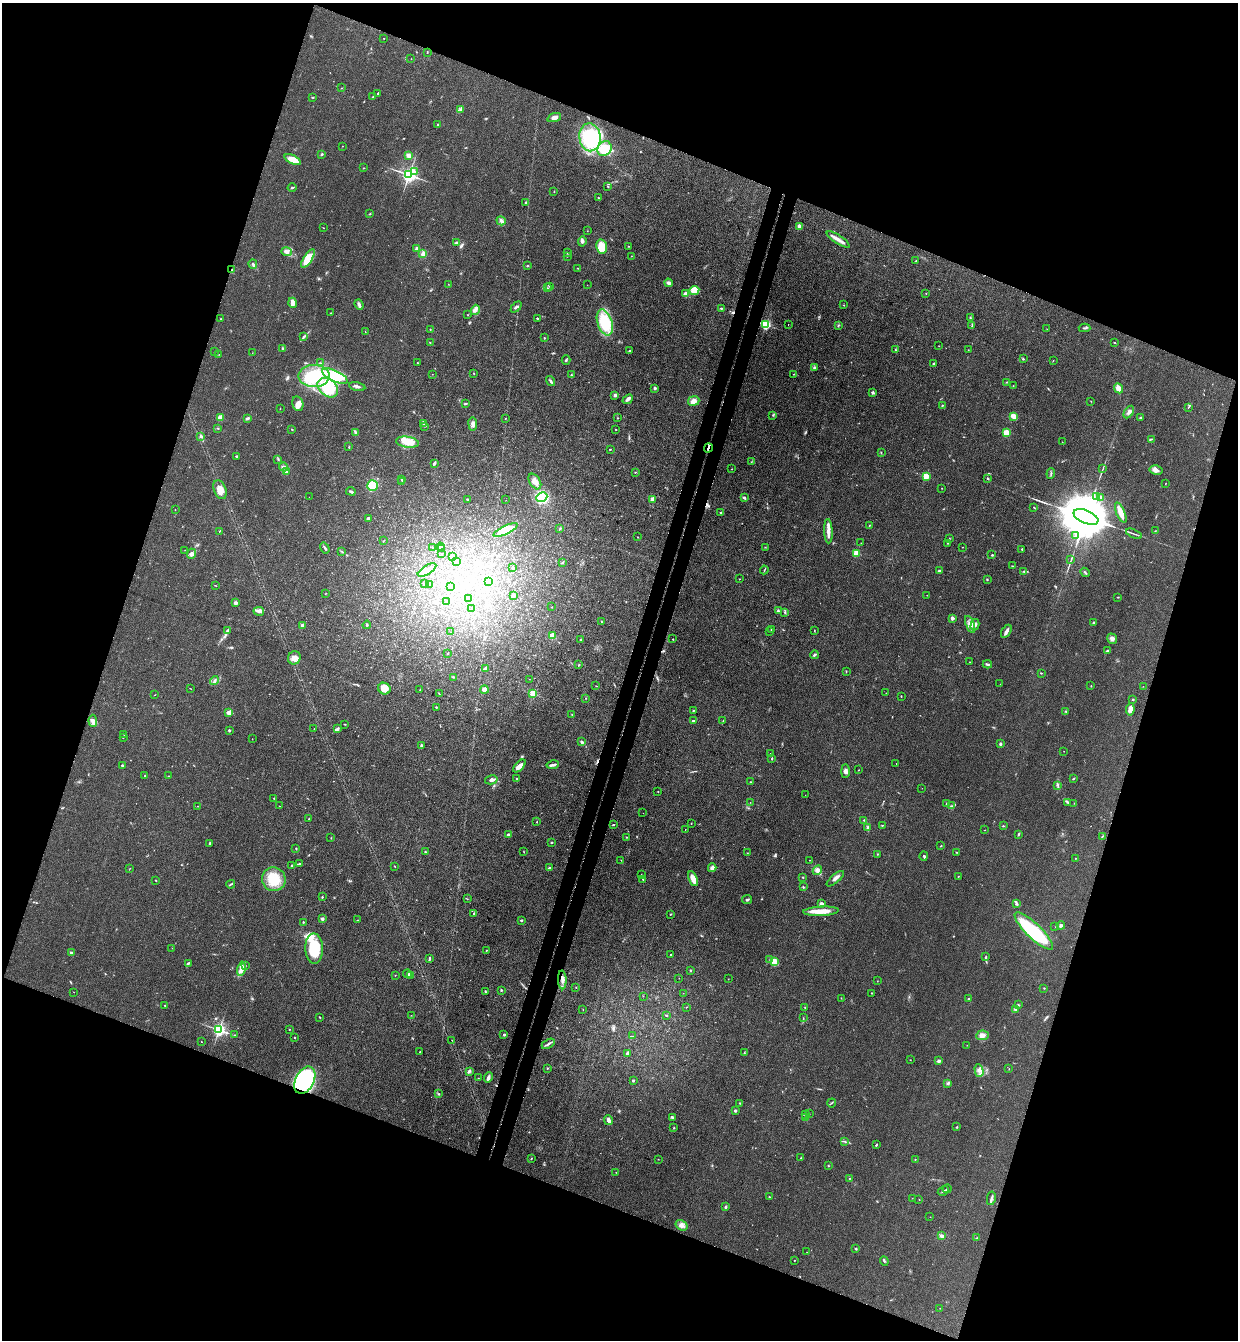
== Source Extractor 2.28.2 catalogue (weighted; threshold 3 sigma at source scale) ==
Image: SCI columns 188-5130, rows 23-5374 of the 5447 x 5397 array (HDU 1 of 3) = the unmasked area's bounding box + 8 px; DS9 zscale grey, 4 x 4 block average (1 PNG px = mean of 4 x 4 image px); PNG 1240 x 1342 px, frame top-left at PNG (2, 3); each listed source drawn as its Kron ellipse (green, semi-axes under 4 px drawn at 4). Shown black and unused: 40% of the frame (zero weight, under 3 of 4 exposures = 5% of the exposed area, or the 3 px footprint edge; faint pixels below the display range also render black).
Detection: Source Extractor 2.28.2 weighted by HDU 2 'WHT'. Background 0.0996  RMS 0.0071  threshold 0.0317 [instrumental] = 3 sigma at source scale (4.5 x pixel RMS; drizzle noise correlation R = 1.50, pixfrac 1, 0.05/0.05 arcsec/px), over >= 5 px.
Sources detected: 523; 5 too faint to see at this stretch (4 x 4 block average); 3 inside a brighter object's white glare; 6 cosmic-ray / hot-pixel residue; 1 long thin detection or spike segment (spike, bleed or trail) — neither listed nor drawn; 6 coinciding with a brighter row at this scale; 18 inside a brighter listed object's ellipse — not listed separately; the other 484 listed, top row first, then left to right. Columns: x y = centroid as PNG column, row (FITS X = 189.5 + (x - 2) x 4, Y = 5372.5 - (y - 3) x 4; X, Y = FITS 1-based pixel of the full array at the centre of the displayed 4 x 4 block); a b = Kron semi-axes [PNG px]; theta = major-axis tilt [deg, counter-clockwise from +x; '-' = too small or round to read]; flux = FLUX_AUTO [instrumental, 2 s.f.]
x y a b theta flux
384 38 2 2 - 1.6
427 52 3 2 - 1.8
411 59 2 2 - 0.92
341 88 2 2 - 1.3
378 93 3 2 - 3.2
312 97 3 2 - 2.8
373 97 2 2 - 3.1
460 109 3 2 - 4
554 118 7 4 18 20
438 125 3 2 - 3.7
590 137 14 10 -82 270
342 146 2 2 - 0.89
604 149 8 6 54 100
322 154 3 2 - 4.2
409 155 4 3 - 15
293 160 9 4 -25 44
364 168 2 2 - 1.8
415 171 3 3 - 6.9
409 175 3 2 - 1900
608 186 2 2 - 1.4
292 188 4 2 - 4.3
554 191 2 2 - 1.8
598 198 2 2 - 2
526 202 2 2 - 15
370 214 3 2 - 2.7
501 221 5 3 - 13
799 226 2 2 - 27
323 228 2 2 - 1.5
587 231 2 2 - 1
838 239 13 3 -33 23
582 241 5 3 - 8.5
457 243 4 2 - 8.3
628 246 2 2 - 2.4
602 247 7 5 -78 85
416 248 3 2 - 9.1
287 252 5 4 - 15
423 253 3 3 - 13
568 253 3 2 - 2.4
567 256 2 2 - 1.3
631 256 2 2 - 1.1
308 259 10 4 57 93
916 261 2 2 - 2.8
253 264 5 2 - 8.9
528 266 2 2 - 2.7
577 268 2 2 - 2
232 269 4 2 - 2.3
669 283 4 3 - 11
448 284 2 2 - 0.85
587 285 2 2 - 0.74
549 286 2 2 - 1.3
547 288 2 2 - 3.4
694 290 5 4 - 63
686 294 2 2 - 36
926 294 2 2 - 1.2
293 303 5 4 - 19
359 305 5 3 - 11
844 305 2 2 - 1.5
516 307 6 2 46 8.1
721 308 2 2 - 10
475 310 5 4 - 15
330 313 2 2 - 1.5
468 315 2 2 - 1.4
970 317 3 2 - 3
537 318 2 2 - 3
221 319 2 2 - 2.1
605 322 13 7 -72 190
766 324 2 2 - 520
788 324 2 2 - 1
838 325 2 2 - 1.7
972 326 3 2 - 2.3
1084 328 6 2 -2 5.3
430 329 2 2 - 1.8
1047 329 2 2 - 0.77
365 332 2 2 - 1.3
304 336 4 2 - 5.2
544 338 2 2 - 2.8
430 342 2 2 - 1.7
1115 343 2 2 - 2.1
939 346 2 2 - 0.94
283 348 3 2 - 6.1
630 350 3 2 - 3
895 350 3 2 - 2.6
968 350 2 2 - 0.82
215 351 2 2 - 2
252 353 2 2 - 0.85
219 354 2 2 - 0.95
1023 359 3 2 - 3.6
566 360 5 2 - 4.8
1053 360 2 2 - 1.2
320 363 2 2 - 2.7
417 363 2 2 - 2.3
933 364 4 2 - 6.2
814 367 3 3 - 6.5
474 373 2 2 - 1.7
432 374 2 2 - 1.1
794 374 2 2 - 1.4
571 375 2 2 - 2.2
314 376 15 11 1 200
335 376 14 5 -25 260
551 381 5 2 - 9.1
1006 382 2 2 - 1.2
1013 386 2 2 - 1.5
357 387 8 2 -12 10
328 388 11 8 -40 210
655 388 3 2 - 8
1118 388 5 4 - 27
873 392 2 2 - 26
615 395 3 3 - 8.5
628 399 6 3 41 13
694 401 6 4 9 25
1091 401 2 2 - 1.3
298 404 7 5 -76 28
465 404 3 2 - 4.5
942 405 2 2 - 2.6
280 408 2 2 - 1.6
1188 408 3 2 - 1.5
1129 412 7 3 58 15
773 415 2 2 - 3.2
1014 416 4 3 - 53
220 417 2 2 - 120
247 418 4 3 - 8.4
505 418 2 2 - 1.9
617 418 2 2 - 3.1
1140 418 2 2 - 12
423 424 2 2 - 3
473 424 6 4 -84 14
425 426 2 2 - 3.6
218 428 2 2 - 1.5
291 429 2 2 - 2.3
616 429 2 2 - 1.7
356 433 2 2 - 2.3
1006 433 3 3 - 68
200 436 3 2 - 7.8
1151 439 4 2 - 3.2
407 442 11 5 -8 66
1062 442 2 2 - 1.1
349 447 3 2 - 1.8
708 448 5 2 - 5.8
610 449 2 2 - 6.2
881 452 2 2 - 1.9
237 456 3 2 - 3.5
278 459 3 2 - 3.7
751 462 2 2 - 2.2
434 463 4 2 - 7.3
284 467 4 3 - 10
1103 468 3 2 - 2.1
732 469 2 2 - 1.3
1156 470 6 4 -12 18
287 471 4 2 - 12
635 472 2 2 - 1.6
1051 474 5 2 - 3.7
926 476 2 2 - 200
988 478 3 2 - 3.3
401 479 2 2 - 2
402 481 2 2 - 1.9
535 482 8 5 -58 25
1165 484 2 2 - 1.5
372 486 5 5 - 150
942 488 2 2 - 1.7
220 490 10 6 -69 38
351 491 5 2 - 7.6
309 497 2 2 - 0.63
542 497 6 4 25 210
1096 497 2 2 - 3.5
1101 497 3 2 - 3.5
744 498 3 2 - 9.3
467 499 2 2 - 2.7
652 499 2 2 - 32
506 500 2 2 - 0.62
1034 507 3 2 - 3
175 510 2 2 - 2.2
1121 512 11 3 -67 47
721 513 2 2 - 3.3
1086 517 13 6 -23 47000
368 518 2 2 - 11
869 525 3 2 - 2
560 528 2 2 - 2.6
506 530 13 4 25 150
219 531 2 2 - 1.6
828 531 12 4 -87 27
1155 531 2 2 - 1.7
1134 534 8 2 -23 6.2
1075 535 4 3 - 7.4
637 537 2 2 - 2.5
949 538 2 2 - 1.8
383 541 2 2 - 1.7
861 543 2 2 - 0.94
948 543 2 2 - 2.2
440 547 4 2 - 6.2
765 547 2 2 - 1.3
962 547 2 2 - 1.3
325 548 6 2 -56 8.9
432 548 2 2 - 1.8
442 549 2 2 - 0.89
1022 549 2 2 - 2.9
185 550 2 2 - 1
342 551 2 2 - 2.5
441 553 2 2 - 0.58
856 553 2 2 - 170
191 554 5 4 - 15
992 555 2 2 - 3.4
452 557 2 2 - 20
1071 560 3 2 - 3
457 561 3 3 - 4.8
562 562 2 2 - 2.9
1012 566 2 2 - 2.2
512 568 2 2 - 6.8
427 570 10 4 31 32
764 570 4 2 - 3.5
939 571 3 2 - 6.3
1024 571 2 2 - 3.9
1085 572 5 2 - 5
739 579 2 2 - 1.5
987 579 2 2 - 4
489 581 2 2 - 1.5
425 584 2 2 - 1.3
215 585 3 2 - 1.3
429 585 2 2 - 12
450 586 2 2 - 53
326 593 2 2 - 1.7
513 595 2 2 - 55
927 595 2 2 - 1.2
1118 597 2 2 - 2.2
468 599 2 2 - 4.9
446 601 2 2 - 3.2
235 603 3 2 - 11
552 607 2 2 - 1.3
472 609 2 2 - 0.84
259 611 5 2 - 10
778 611 3 2 - 5.4
785 612 2 2 - 2.3
952 618 3 2 - 13
601 621 2 2 - 2
1094 622 3 2 - 4.8
970 624 9 4 -70 23
302 625 2 2 - 28
367 625 4 2 - 5.1
975 625 6 3 74 11
227 630 2 2 - 3.3
771 630 2 2 - 2.5
814 630 2 2 - 1.9
770 631 2 2 - 2.7
1006 631 7 3 57 17
451 632 2 2 - 0.66
552 636 2 2 - 130
580 639 2 2 - 2.2
673 639 2 2 - 1.9
1112 639 5 4 - 13
1107 651 4 2 - 5.4
448 653 2 2 - 1.3
814 655 4 3 - 6.5
294 658 7 6 - 28
970 662 2 2 - 1
987 664 4 2 - 6
579 665 3 2 - 2.4
485 668 3 2 - 7.6
846 672 2 2 - 1.4
1041 673 2 2 - 2.5
453 677 2 2 - 2.9
529 679 2 2 - 0.93
214 681 5 2 - 7.7
1000 684 2 2 - 1.1
596 686 2 2 - 1.9
1091 686 2 2 - 1.7
1143 686 2 2 - 0.89
191 689 2 2 - 1.2
384 689 6 5 - 45
420 690 2 2 - 1.2
484 690 4 4 - 25
886 693 2 2 - 0.94
439 694 3 2 - 2.4
533 694 2 2 - 230
155 695 2 2 - 1.1
901 696 2 2 - 2.4
585 698 2 2 - 1.6
1132 700 2 2 - 2
436 707 3 2 - 2.7
1130 709 6 4 81 21
693 710 2 2 - 1.5
1066 711 2 2 - 3.1
229 713 2 2 - 33
572 714 2 2 - 2.2
723 720 2 2 - 2.2
93 721 6 3 -87 13
693 721 3 2 - 5.4
345 724 2 2 - 2.2
314 729 2 2 - 1.1
337 729 4 3 - 10
229 730 2 2 - 6.5
124 734 2 2 - 1.4
123 737 2 2 - 1.7
252 739 2 2 - 1.1
582 742 4 2 - 6.9
1000 744 3 2 - 6.4
421 745 2 2 - 7.4
1064 751 2 2 - 1.2
770 753 2 2 - 1.4
772 758 3 2 - 3.1
896 763 2 2 - 1.4
122 765 3 2 - 5.1
553 765 6 3 10 11
519 766 8 3 46 26
858 770 2 2 - 1.7
845 771 7 4 90 13
145 776 2 2 - 3.6
169 776 2 2 - 2.7
517 779 2 2 - 2.9
1073 779 3 2 - 2.4
491 780 6 4 15 13
750 782 2 2 - 2.7
1057 785 4 2 - 4.9
922 788 2 2 - 0.78
658 791 2 2 - 1.5
805 795 2 2 - 0.76
274 798 2 2 - 3.8
750 802 2 2 - 1.5
1068 802 2 2 - 2
947 803 3 2 - 2.9
1074 803 2 2 - 1.1
197 806 2 2 - 1.1
280 806 2 2 - 1.5
951 806 3 2 - 4.7
643 813 2 2 - 0.76
309 819 2 2 - 1.6
864 820 2 2 - 3.6
537 822 2 2 - 1.9
691 823 2 2 - 1.4
613 825 2 2 - 3.2
882 825 2 2 - 2.4
1003 826 3 2 - 2.9
867 828 3 2 - 3.4
685 829 2 2 - 2
985 830 2 2 - 1.4
1018 834 4 2 - 5.1
508 835 2 2 - 36
627 837 3 2 - 1.6
1102 837 3 2 - 2.7
331 838 2 2 - 2
552 842 2 2 - 3.5
210 843 2 2 - 7.1
941 846 2 2 - 2.6
296 848 2 2 - 3
425 852 2 2 - 3.2
524 852 3 2 - 2
956 852 2 2 - 1.9
747 853 2 2 - 1.5
877 854 2 2 - 2
924 856 4 2 - 6.5
1075 858 2 2 - 1.3
621 860 2 2 - 1.2
810 860 2 2 - 1.2
300 863 3 2 - 4.4
291 866 3 2 - 5.4
395 867 2 2 - 2
130 868 2 2 - 1.4
549 868 2 2 - 22
712 868 4 3 - 19
817 870 5 4 - 13
641 874 2 2 - 2.2
803 877 2 2 - 3.1
958 877 2 2 - 2.4
274 879 12 11 - 120
643 879 2 2 - 2.7
693 879 8 3 -69 49
835 879 10 3 40 17
156 880 2 2 - 3.1
231 884 4 2 - 4.8
803 887 3 2 - 2.4
322 897 2 2 - 6.1
467 899 2 2 - 0.98
747 899 5 2 - 5.7
822 904 4 3 - 9
1016 904 3 3 - 4.5
821 911 18 4 3 55
474 913 3 2 - 3.5
670 914 2 2 - 3
322 919 2 2 - 20
357 920 2 2 - 1.5
521 920 2 2 - 6.4
303 922 2 2 - 2.4
1061 925 4 3 - 9.3
1055 927 2 2 - 0.54
1034 931 25 7 -44 400
172 948 2 2 - 0.77
314 949 15 9 -88 190
486 950 2 2 - 4.6
71 953 3 2 - 7.2
670 955 2 2 - 1.9
986 956 3 2 - 1.8
429 959 4 2 - 3.7
770 959 3 2 - 2.1
774 962 3 3 - 9.7
188 963 3 2 - 6.9
245 965 2 2 - 1.2
241 969 7 3 78 35
691 971 2 2 - 3.1
407 974 4 2 - 5.4
395 975 2 2 - 1.5
411 975 4 2 - 4.4
679 978 2 2 - 0.76
728 979 2 2 - 0.97
562 980 9 3 -87 20
877 981 2 2 - 1.6
576 987 2 2 - 2
1044 988 2 2 - 2.5
501 990 2 2 - 5
485 991 3 2 - 3.1
74 992 2 2 - 0.86
683 993 2 2 - 0.7
871 993 2 2 - 1.4
643 996 2 2 - 0.98
841 998 2 2 - 1.4
968 999 2 2 - 8.3
1018 1004 2 2 - 2.9
165 1005 2 2 - 2.1
686 1007 2 2 - 1.5
805 1007 2 2 - 2
1015 1009 2 2 - 3.5
583 1010 2 2 - 1.2
411 1015 2 2 - 1.1
666 1015 2 2 - 3.9
320 1017 3 2 - 2.3
803 1018 2 2 - 1.4
289 1029 2 2 - 2.2
219 1030 2 2 - 1200
235 1035 2 2 - 2.1
504 1035 2 2 - 8.9
982 1035 6 4 5 19
633 1036 2 2 - 0.87
295 1037 2 2 - 2.5
452 1040 2 2 - 0.93
201 1042 2 2 - 1.4
548 1044 7 2 28 10
967 1045 2 2 - 1.4
420 1052 2 2 - 2.3
627 1053 4 2 - 6.6
744 1053 2 2 - 2.1
910 1060 2 2 - 1.4
939 1061 3 2 - 8.9
547 1068 2 2 - 3.1
1009 1069 2 2 - 1.2
979 1070 6 3 -74 13
469 1071 4 3 - 7.5
478 1078 2 2 - 1.1
488 1078 5 3 - 14
305 1080 14 9 63 710
633 1081 3 2 - 5
948 1083 4 2 - 8.8
439 1094 2 2 - 3.1
740 1103 2 2 - 3.1
831 1103 4 2 - 3.6
735 1111 3 2 - 7.5
806 1114 2 2 - 3.1
809 1114 2 2 - 1.9
672 1117 4 2 - 5.8
805 1118 2 2 - 1.4
609 1120 5 2 - 25
957 1127 2 2 - 3.9
674 1128 2 2 - 2.6
845 1141 3 2 - 2.8
876 1145 3 2 - 4.4
531 1158 2 2 - 1.9
801 1158 2 2 - 1.5
658 1159 2 2 - 1.2
915 1159 2 2 - 1.9
828 1166 2 2 - 2.6
616 1172 2 2 - 1.7
849 1178 2 2 - 3
947 1189 4 2 - 5.6
943 1191 6 2 29 5.5
769 1197 2 2 - 3.3
912 1198 2 2 - 1.1
991 1198 7 2 79 8.9
919 1200 2 2 - 1.4
726 1207 3 2 - 7.9
930 1217 2 2 - 0.75
681 1225 6 4 -35 17
942 1236 3 3 - 8
977 1238 2 2 - 3.3
856 1249 3 2 - 4.1
807 1252 2 2 - 0.73
794 1260 2 2 - 1.6
884 1261 5 2 - 5
940 1308 2 2 - 0.98
Overlapping masked pixels (flux is a lower limit): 3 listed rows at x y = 232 269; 708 448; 305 1080
Diffuse or blended objects may show on this block-average render without a row.